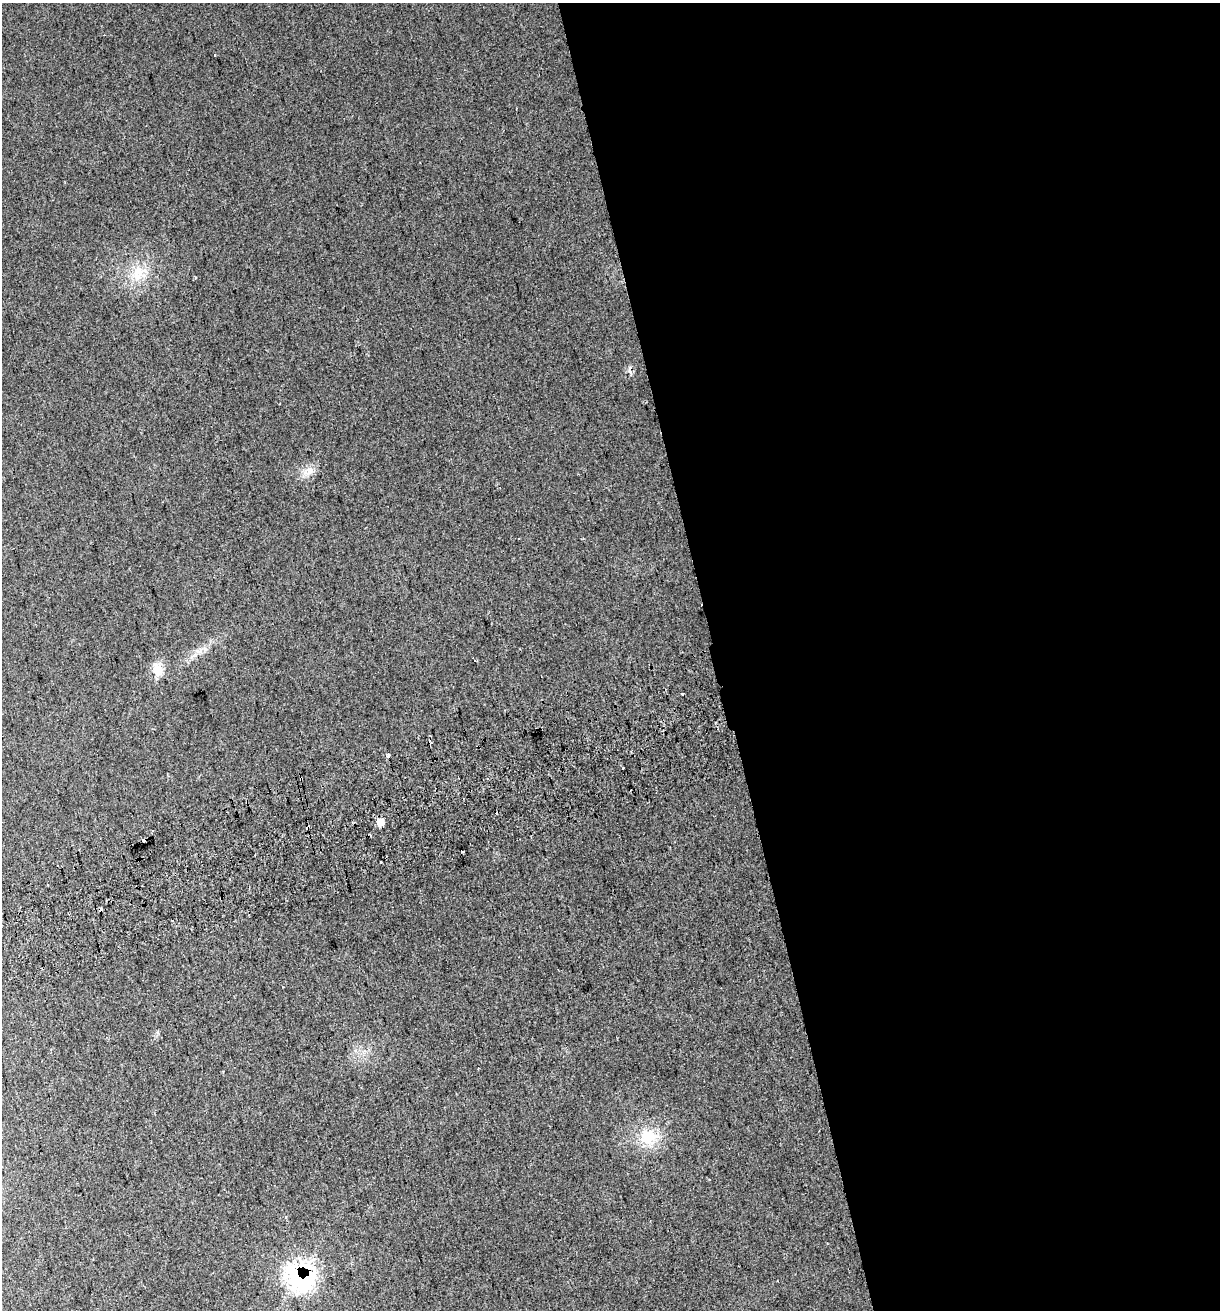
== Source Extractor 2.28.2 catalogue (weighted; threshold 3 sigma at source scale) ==
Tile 8 of 4 x 4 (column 4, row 2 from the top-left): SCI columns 3775-4992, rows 2657-3964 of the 5060 x 5314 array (HDU 1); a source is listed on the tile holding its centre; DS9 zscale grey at full resolution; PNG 1222 x 1312 px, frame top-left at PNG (2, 3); no overlay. Shown black and unused: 41% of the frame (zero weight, under 2 of 3 exposures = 2% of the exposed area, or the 3 px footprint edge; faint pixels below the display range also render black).
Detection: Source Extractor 2.28.2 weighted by HDU 2 'WHT'; one run over the whole footprint, this tile lists its part. Background 0.0296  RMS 0.011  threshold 0.0489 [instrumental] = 3 sigma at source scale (4.5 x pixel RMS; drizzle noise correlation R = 1.50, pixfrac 1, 0.0396/0.0396 arcsec/px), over >= 5 px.
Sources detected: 25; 8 cosmic-ray / hot-pixel residue — not listed; the other 17 listed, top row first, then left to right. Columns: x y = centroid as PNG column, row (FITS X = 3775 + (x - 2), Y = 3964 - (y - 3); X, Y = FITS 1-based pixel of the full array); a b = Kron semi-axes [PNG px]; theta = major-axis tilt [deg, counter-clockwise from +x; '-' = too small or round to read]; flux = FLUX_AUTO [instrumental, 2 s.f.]
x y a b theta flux
215 55 3 2 - 1.1
138 273 25 15 69 26
195 278 3 3 - 1.6
630 369 12 5 85 3.7
309 471 14 11 48 9.9
156 670 23 12 -77 13
682 694 3 3 - 8.4
388 756 4 3 - 9.8
623 768 3 3 - 1.5
301 779 3 3 - 2
380 822 5 5 - 16
463 852 3 2 - 1.9
68 913 3 2 - 1.7
172 921 3 3 - 2.9
648 1137 25 21 19 35
285 1217 3 3 - 3.2
300 1277 19 18 - 210
Overlapping masked pixels (flux is a lower limit): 3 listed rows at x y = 630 369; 301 779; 300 1277